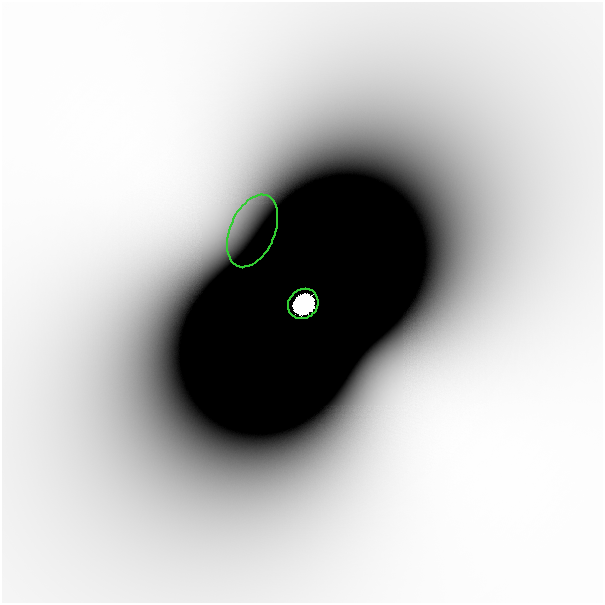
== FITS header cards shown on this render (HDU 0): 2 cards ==
NAXIS1  =                  601
NAXIS2  =                  601

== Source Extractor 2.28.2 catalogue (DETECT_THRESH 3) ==
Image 601 x 601 px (HDU 0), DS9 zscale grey, 1 PNG px = 1 image px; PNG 605 x 605 px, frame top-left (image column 1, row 601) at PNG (2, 2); each listed source drawn as its Kron ellipse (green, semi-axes under 4 px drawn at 4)
Background -1.90e-10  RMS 6.4e-11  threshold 1.93e-10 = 3 sigma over >= 5 px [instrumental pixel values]
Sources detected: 3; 1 with non-positive FLUX_AUTO (blend fragments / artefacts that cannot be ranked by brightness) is neither listed nor drawn; the other 2 listed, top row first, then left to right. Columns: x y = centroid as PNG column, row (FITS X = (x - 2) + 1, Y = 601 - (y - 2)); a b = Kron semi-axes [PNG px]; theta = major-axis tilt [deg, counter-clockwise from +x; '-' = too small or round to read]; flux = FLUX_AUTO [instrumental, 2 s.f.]
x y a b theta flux
253 231 38 22 67 8.9e-08
303 304 16 14 44 1.9e+01
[1 non-positive-flux detection neither listed nor drawn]